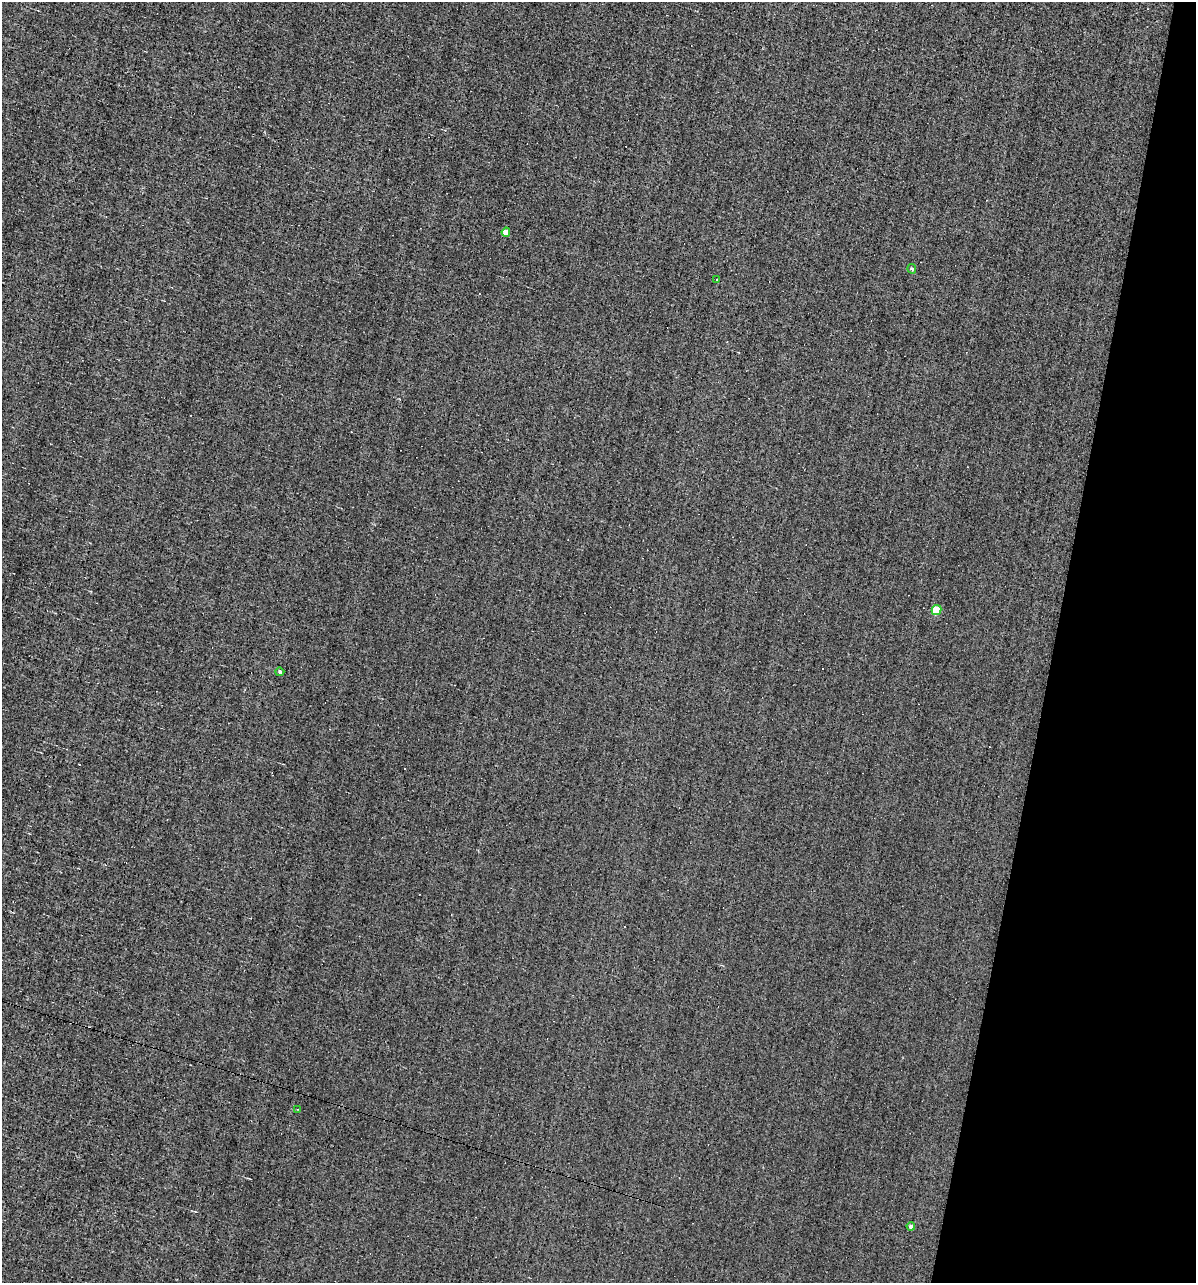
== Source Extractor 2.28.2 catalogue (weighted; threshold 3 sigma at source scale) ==
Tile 8 of 4 x 4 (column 4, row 2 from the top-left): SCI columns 3698-4891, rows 2563-3843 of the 5129 x 5124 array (HDU 1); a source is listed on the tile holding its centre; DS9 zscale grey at full resolution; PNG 1198 x 1285 px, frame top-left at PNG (2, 2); each listed source drawn as its Kron ellipse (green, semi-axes under 4 px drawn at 4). Shown black and unused: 12% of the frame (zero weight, under 3 of 4 exposures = <1% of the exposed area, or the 3 px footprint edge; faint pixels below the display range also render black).
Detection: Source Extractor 2.28.2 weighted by HDU 2 'WHT'; one run over the whole footprint, this tile lists its part. Background -0.00277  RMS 0.056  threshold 0.251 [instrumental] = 3 sigma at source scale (4.5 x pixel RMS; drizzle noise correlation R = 1.50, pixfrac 1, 0.05/0.05 arcsec/px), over >= 5 px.
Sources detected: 10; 3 cosmic-ray / hot-pixel residue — neither listed nor drawn; the other 7 listed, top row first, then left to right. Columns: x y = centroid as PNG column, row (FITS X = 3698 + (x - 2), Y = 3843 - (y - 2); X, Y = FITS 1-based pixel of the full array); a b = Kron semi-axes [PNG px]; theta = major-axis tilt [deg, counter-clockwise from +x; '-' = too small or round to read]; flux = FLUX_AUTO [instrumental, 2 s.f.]
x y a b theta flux
506 232 4 4 - 68
912 269 5 4 - 9
717 280 3 3 - 16
937 610 5 5 - 170
280 672 4 4 - 13
297 1109 3 2 - 3.7
911 1226 4 4 - 18